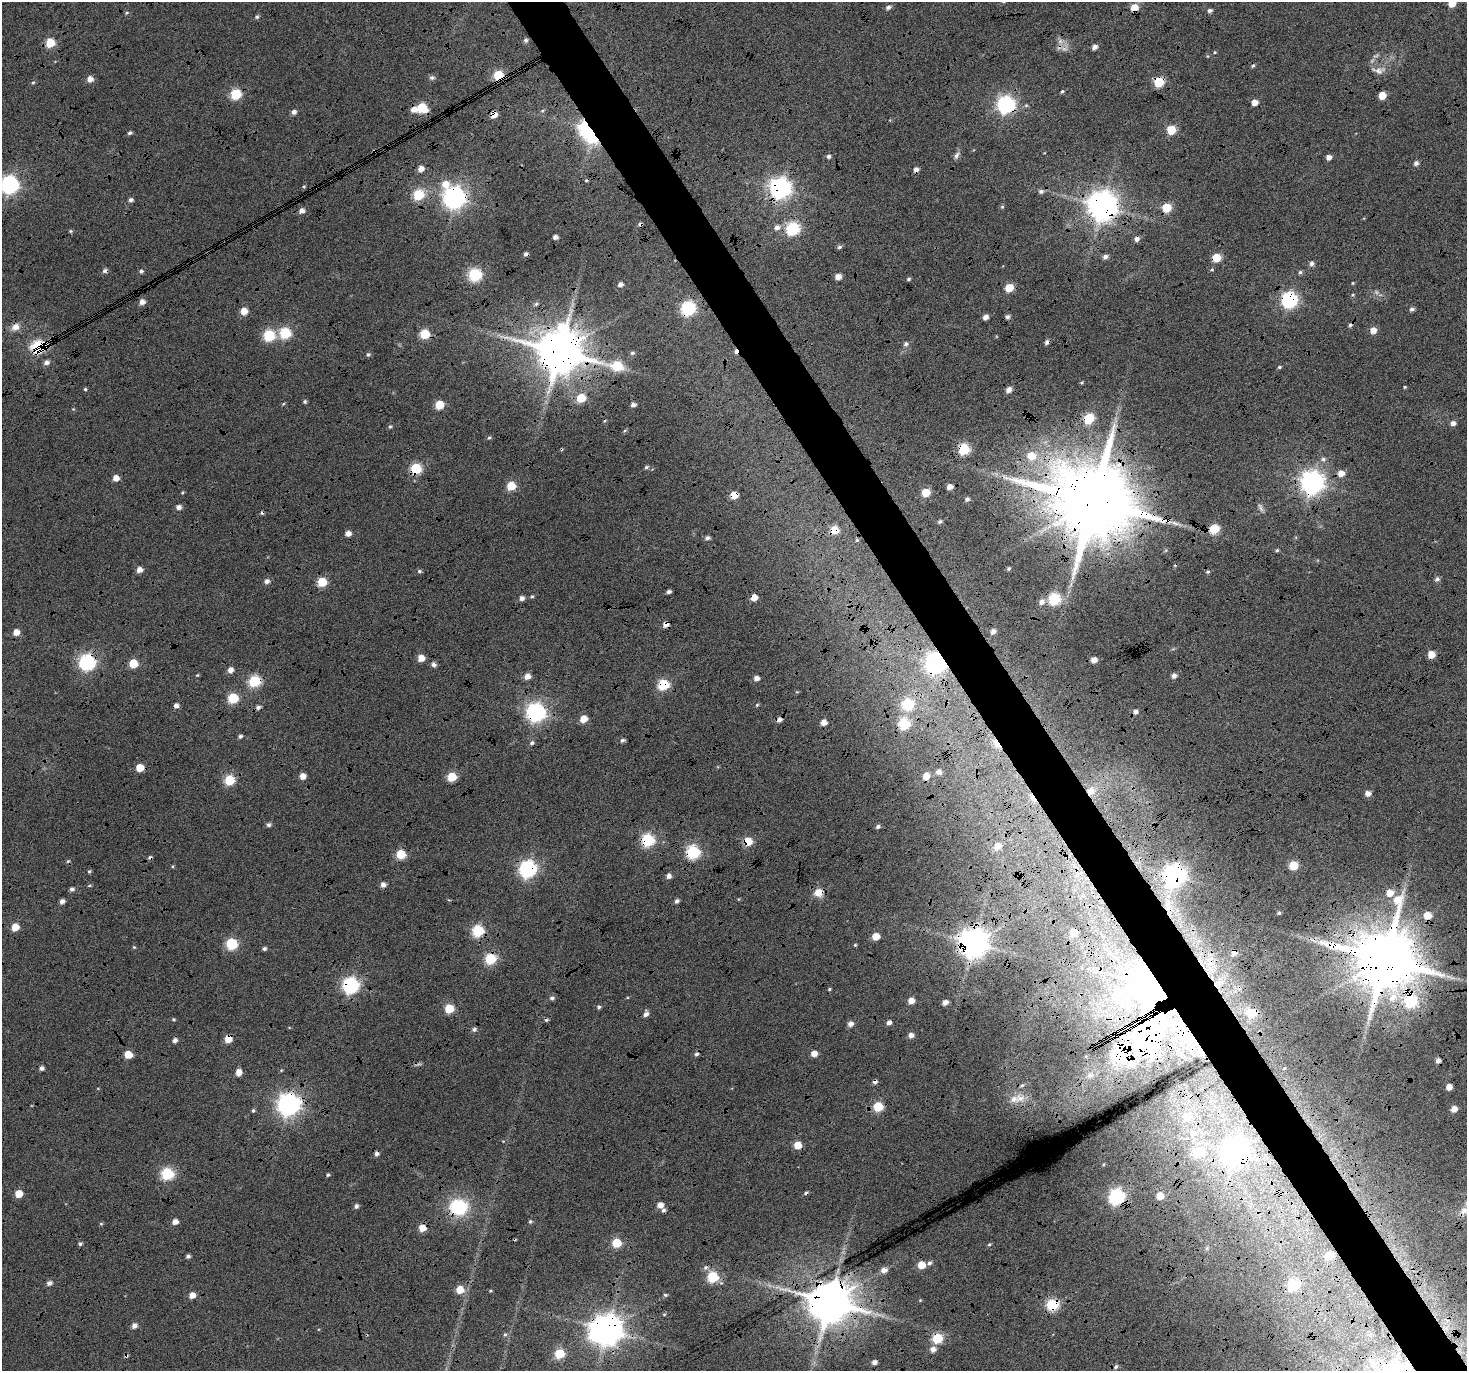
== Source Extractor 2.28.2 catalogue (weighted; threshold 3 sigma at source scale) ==
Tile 6 of 4 x 4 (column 2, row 2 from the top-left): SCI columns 1473-2937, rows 2918-4286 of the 5868 x 5773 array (HDU 1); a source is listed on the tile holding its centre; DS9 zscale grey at full resolution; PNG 1469 x 1373 px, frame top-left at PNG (2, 2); no overlay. Shown black and unused: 5% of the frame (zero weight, under 4 of 12 exposures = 1% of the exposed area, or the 3 px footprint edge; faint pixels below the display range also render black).
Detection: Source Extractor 2.28.2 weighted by HDU 2 'WHT'; one run over the whole footprint, this tile lists its part. Background 0.127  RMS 0.024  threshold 0.0971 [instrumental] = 3 sigma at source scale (4.09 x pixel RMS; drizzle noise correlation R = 1.36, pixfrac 0.8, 0.0396/0.0396 arcsec/px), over >= 5 px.
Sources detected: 328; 2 too faint to see at this stretch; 2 inside a brighter object's white glare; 37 cosmic-ray / hot-pixel residue — not listed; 6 inside a brighter listed object's ellipse — not listed separately; the other 281 listed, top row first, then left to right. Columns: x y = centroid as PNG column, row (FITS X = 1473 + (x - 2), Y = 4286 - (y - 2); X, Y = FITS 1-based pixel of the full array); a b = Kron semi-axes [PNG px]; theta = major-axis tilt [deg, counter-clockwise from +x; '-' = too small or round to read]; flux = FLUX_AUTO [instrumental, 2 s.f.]
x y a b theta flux
1452 3 5 5 - 42
888 7 6 5 - 7
1134 8 5 5 - 45
1210 10 5 5 - 6
127 13 6 4 21 3.1
257 17 5 5 - 4.2
526 40 5 5 - 5.2
50 43 5 5 - 96
1095 47 5 4 - 13
1064 49 12 9 30 14
1215 52 4 4 - 2.4
1378 70 20 10 -3 18
499 75 6 6 - 130
432 77 8 6 0 5.6
90 79 5 5 - 17
1159 82 5 5 - 140
33 83 5 3 - 2.5
1062 91 5 4 - 3.5
236 94 6 5 - 160
1382 95 5 5 - 40
1255 102 5 4 - 21
1006 105 7 7 - 850
422 108 7 6 - 120
542 111 5 3 - 2.6
294 112 5 5 - 9.1
494 114 5 5 - 39
1171 130 5 5 - 96
591 132 11 6 -77 710
130 133 5 4 - 4.5
374 151 5 4 - 2.8
957 155 12 6 60 8.2
828 156 5 5 - 5.8
1329 157 4 4 - 15
1416 163 5 4 - 8.6
421 169 5 5 - 18
445 184 10 8 -52 30
10 185 7 7 - 860
304 187 5 3 - 2.1
780 188 7 7 - 1600
1041 191 7 6 - 6.1
419 195 6 5 - 160
454 198 8 7 - 1700
131 200 5 5 - 6.8
1102 206 9 9 - 3900
1002 207 5 5 - 3
1167 208 5 5 - 87
301 211 5 5 - 12
777 227 6 6 - 11
793 229 6 6 - 330
70 231 5 4 - 3
555 237 4 4 - 9.2
839 247 6 5 - 4.7
1105 257 6 5 - 9.4
1217 258 5 5 - 80
1312 264 5 5 - 9.7
1212 269 5 4 - 2.9
141 271 5 5 - 5.1
1300 272 5 5 - 4.1
475 275 6 6 - 310
838 277 5 4 - 20
909 279 5 4 - 3.8
1353 283 4 3 - 2
620 284 5 4 - 10
1009 288 5 5 - 64
1353 295 5 4 - 2.9
1289 300 7 6 - 640
142 302 5 5 - 14
688 308 6 6 - 420
1412 309 5 4 - 6.6
244 311 5 5 - 30
986 317 5 4 - 15
15 327 10 8 34 18
1373 330 5 5 - 22
285 333 6 6 - 190
425 334 5 5 - 110
269 335 6 6 - 190
906 344 6 5 - 6.1
38 347 8 6 11 310
559 352 13 12 - 12000
632 353 6 5 - 4.4
368 354 6 5 - 4
46 362 6 5 - 9.6
617 366 9 6 -11 150
1279 367 5 4 - 3
1082 382 5 3 - 2.4
1405 387 4 3 - 2.4
85 389 4 4 - 2.9
1009 390 6 5 - 14
581 398 6 5 - 69
305 401 4 4 - 4
283 404 5 3 - 2.2
439 405 5 5 - 80
633 405 5 4 - 7.8
73 409 4 4 - 2.1
1089 418 6 5 - 130
1453 423 5 5 - 11
390 427 6 4 65 3.4
489 438 5 4 - 3.2
964 449 6 6 - 210
1031 456 7 7 - 47
1323 459 7 7 - 7
646 467 5 4 - 3.8
416 469 6 6 - 160
1341 473 6 5 - 20
116 478 5 5 - 20
1312 482 8 8 - 2000
511 486 5 5 - 72
950 487 4 4 - 15
182 493 6 3 58 2.4
926 493 5 5 - 57
734 495 5 5 - 37
967 499 5 4 - 6.1
1093 501 22 19 -1 38000
178 507 5 5 - 11
1260 508 13 5 -64 7.2
940 521 5 4 - 4.7
1214 529 6 5 - 120
834 530 5 5 - 62
348 533 5 5 - 15
707 538 5 4 - 7.5
857 540 5 5 - 2.8
1166 550 6 3 71 2.5
1277 550 5 4 - 2.9
1009 569 4 4 - 3.8
139 570 5 5 - 18
419 571 6 4 -1 4.1
1437 579 6 5 - 6.6
267 581 6 5 - 9.4
322 582 5 5 - 110
669 592 4 3 - 6.2
532 596 5 4 - 2.9
754 597 5 5 - 27
521 598 5 4 - 11
1054 599 6 6 - 280
1042 602 6 5 - 13
666 624 5 5 - 16
993 631 6 5 - 11
16 632 5 4 - 22
1431 654 5 5 - 37
421 658 5 5 - 27
1094 660 5 4 - 19
87 662 7 7 - 660
133 663 5 5 - 74
936 663 8 7 - 1200
433 665 5 5 - 9.2
230 670 6 5 - 13
197 675 4 4 - 2.2
527 676 6 5 - 20
1174 676 5 4 - 10
756 678 5 4 - 12
254 681 6 6 - 220
663 685 6 5 - 190
233 698 6 5 - 150
907 704 6 6 - 210
757 705 5 4 - 2.6
536 713 7 7 - 1100
583 719 5 5 - 34
824 722 5 4 - 18
904 724 6 6 - 190
240 736 5 4 - 5.3
622 740 6 4 20 5.2
997 744 9 5 -57 56
140 768 5 5 - 50
938 772 6 5 - 10
302 776 5 5 - 21
926 776 5 5 - 29
452 777 5 5 - 94
229 780 6 5 - 140
1091 791 10 9 - 23
1368 793 5 5 - 15
1033 798 15 5 -60 16
269 825 6 5 - 6.3
878 827 5 4 - 6.2
648 840 6 6 - 290
748 841 5 5 - 80
997 846 6 5 - 23
693 852 6 6 - 340
401 854 5 5 - 110
1293 865 5 5 - 78
528 869 7 7 - 780
89 871 5 4 - 3.2
1175 875 8 7 - 1600
668 876 5 5 - 11
89 885 5 3 - 2.5
383 885 5 5 - 12
72 889 5 5 - 6.3
818 893 11 10 - 24
1390 893 7 6 - 24
62 901 5 4 - 10
677 901 6 5 - 6.3
1279 913 4 4 - 3.5
1427 915 5 5 - 43
15 927 5 5 - 38
478 931 6 6 - 210
1074 932 5 5 - 49
876 936 5 5 - 32
973 943 9 8 - 3600
231 944 6 6 - 190
855 945 4 4 - 2.6
134 947 5 4 - 2.5
264 948 5 4 - 5.1
490 959 6 6 - 200
1385 959 18 17 - 22000
1209 962 19 13 90 39
1448 976 11 5 -1 9.4
1219 983 15 8 16 23
1149 985 11 9 -50 5400
350 986 7 6 - 650
1239 987 10 4 -90 6.8
829 989 5 4 - 2.6
552 998 6 5 - 6.2
911 1001 5 4 - 20
945 1002 5 4 - 13
1410 1002 8 7 - 260
599 1007 5 4 - 4.5
449 1009 5 5 - 100
1252 1013 7 6 - 82
646 1014 7 5 62 10
173 1020 5 5 - 2.8
889 1023 4 4 - 11
850 1024 5 5 - 13
474 1029 6 5 - 6.4
1147 1034 107 67 -81 660
911 1035 5 5 - 13
228 1039 5 5 - 44
814 1054 5 5 - 17
128 1055 6 5 - 43
41 1068 5 4 - 8.1
238 1072 5 5 - 22
1022 1085 6 4 40 3.6
1449 1087 5 4 - 22
1020 1098 16 12 -7 27
289 1104 8 8 - 1600
878 1107 5 5 - 110
1454 1109 5 4 - 20
253 1111 5 4 - 3.8
1192 1134 9 9 - 18
798 1145 5 5 - 57
1234 1151 9 9 - 2300
1197 1152 6 5 - 130
167 1174 6 6 - 250
19 1194 5 5 - 47
1160 1196 5 5 - 41
1116 1197 7 6 - 550
660 1205 5 5 - 17
356 1206 5 5 - 6.7
458 1207 23 20 2 110
1464 1211 14 10 39 17
530 1221 5 4 - 3.2
175 1222 5 4 - 15
101 1224 5 4 - 2.5
422 1228 5 5 - 38
617 1243 5 5 - 110
80 1244 5 4 - 4.4
989 1244 5 4 - 2.8
1207 1248 6 4 72 2.8
188 1256 4 4 - 5.7
1329 1256 5 5 - 78
929 1263 6 5 - 5.7
921 1265 5 5 - 48
884 1270 6 5 - 15
713 1277 6 5 - 200
49 1283 6 5 - 9.2
1293 1285 6 6 - 200
460 1290 5 5 - 51
490 1291 4 3 - 2.1
192 1295 5 5 - 20
665 1295 5 4 - 3.4
920 1300 4 4 - 2
829 1302 12 11 - 10000
1052 1305 6 6 - 220
664 1314 5 3 - 2.1
134 1326 5 5 - 11
607 1330 9 9 - 4200
505 1334 5 4 - 3.2
937 1338 5 5 - 160
933 1349 7 6 - 14
559 1354 5 5 - 120
126 1356 6 4 25 4.1
874 1362 5 4 - 11
1116 1367 6 5 - 5.2
Overlapping masked pixels (flux is a lower limit): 67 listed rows (the first 20) at x y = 1134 8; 1064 49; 499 75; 1159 82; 1006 105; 422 108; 494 114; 591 132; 374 151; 780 188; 454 198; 1102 206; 1217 258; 1289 300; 688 308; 425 334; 38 347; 559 352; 1089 418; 964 449
Isophote crosses this tile's border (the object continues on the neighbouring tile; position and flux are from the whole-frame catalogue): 3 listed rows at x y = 1452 3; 10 185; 1464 1211